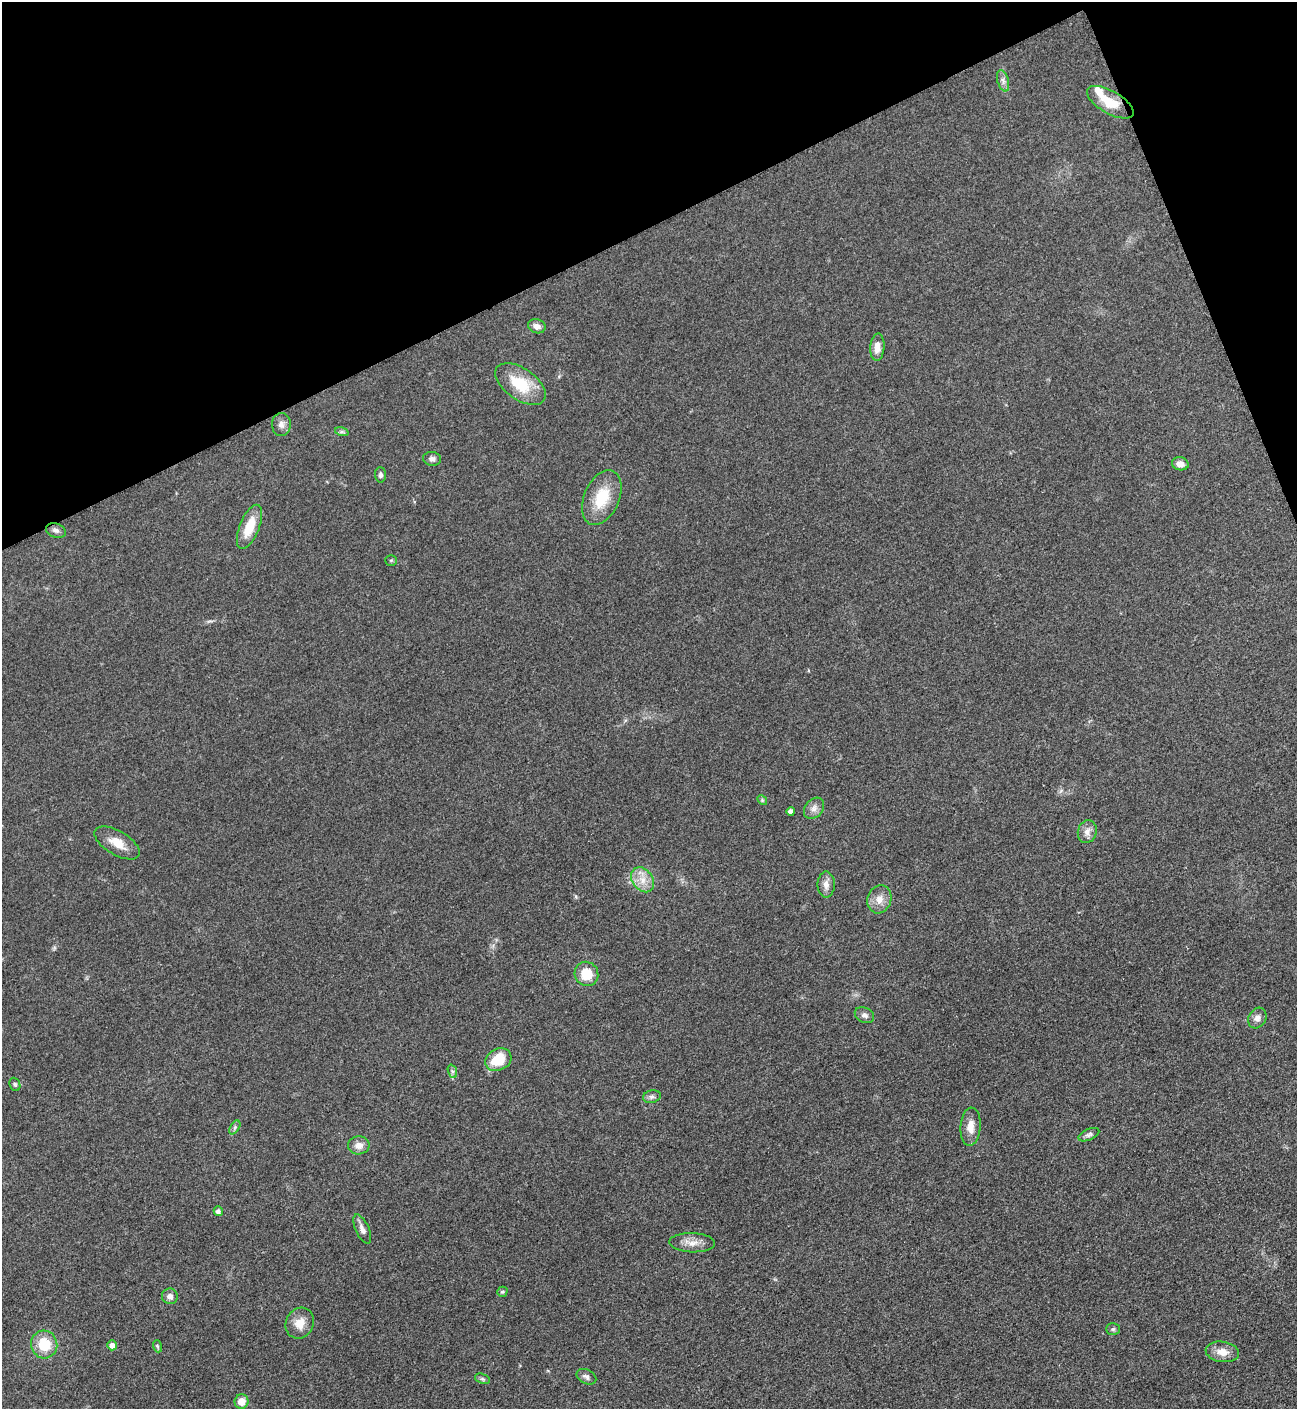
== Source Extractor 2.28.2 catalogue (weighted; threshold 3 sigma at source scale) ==
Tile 3 of 4 x 4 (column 3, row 1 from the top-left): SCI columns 2751-4045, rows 4229-5635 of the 5636 x 5647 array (HDU 1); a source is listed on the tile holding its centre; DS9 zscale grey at full resolution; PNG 1299 x 1411 px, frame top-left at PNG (2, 2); each listed source drawn as its Kron ellipse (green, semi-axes under 4 px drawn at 4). Shown black and unused: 20% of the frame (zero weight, under 3 of 5 exposures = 1% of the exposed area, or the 3 px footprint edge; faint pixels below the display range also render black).
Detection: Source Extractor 2.28.2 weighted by HDU 2 'WHT'; one run over the whole footprint, this tile lists its part. Background 0.0927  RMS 0.0067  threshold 0.0302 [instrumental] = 3 sigma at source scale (4.5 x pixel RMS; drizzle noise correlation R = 1.50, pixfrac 1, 0.05/0.05 arcsec/px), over >= 5 px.
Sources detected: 48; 1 inside a brighter listed object's ellipse — not listed separately; the other 47 listed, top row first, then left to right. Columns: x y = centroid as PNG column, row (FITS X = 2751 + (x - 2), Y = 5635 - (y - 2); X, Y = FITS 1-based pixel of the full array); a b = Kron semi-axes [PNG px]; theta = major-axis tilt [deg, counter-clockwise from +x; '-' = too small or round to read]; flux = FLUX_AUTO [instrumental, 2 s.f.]
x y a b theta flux
1003 81 11 5 -74 2.8
1110 102 26 11 -30 16
537 326 9 7 -18 3.5
877 347 14 7 86 5.7
520 384 29 15 -35 25
281 424 11 9 90 3.6
342 432 7 4 -18 1.3
432 459 9 7 -7 2.5
1180 464 8 6 -10 4.6
380 475 7 5 -88 1.8
602 498 29 17 67 23
249 527 23 9 68 17
56 530 10 7 -18 2.3
391 560 6 5 - 1
762 800 5 4 - 0.9
814 808 12 8 50 3.9
791 811 4 4 - 2.6
1087 832 11 9 74 4.4
117 843 25 12 -31 11
642 880 14 10 -53 7.8
826 884 13 8 -89 4.3
879 899 14 11 72 6.6
586 974 12 11 - 15
864 1015 10 7 -27 2.8
1257 1018 11 8 60 4
498 1060 13 10 27 18
452 1071 7 4 -71 1.3
15 1084 7 5 -68 1.2
652 1097 9 6 12 2.1
235 1127 7 4 58 1.5
971 1127 19 10 86 7.5
1089 1135 11 5 23 2
359 1145 11 9 3 5.1
218 1211 5 4 - 2.5
362 1229 15 6 -66 3.7
692 1243 23 9 -2 6.9
502 1292 5 5 - 1.2
170 1296 8 7 - 3.2
300 1323 16 13 62 9.2
1113 1329 7 5 1 1.4
44 1344 14 13 - 18
112 1345 5 4 - 4.1
157 1346 6 3 -71 0.95
1222 1352 17 10 -9 7.2
586 1377 10 7 -27 2.4
482 1379 8 4 -20 1.2
242 1401 7 7 - 8